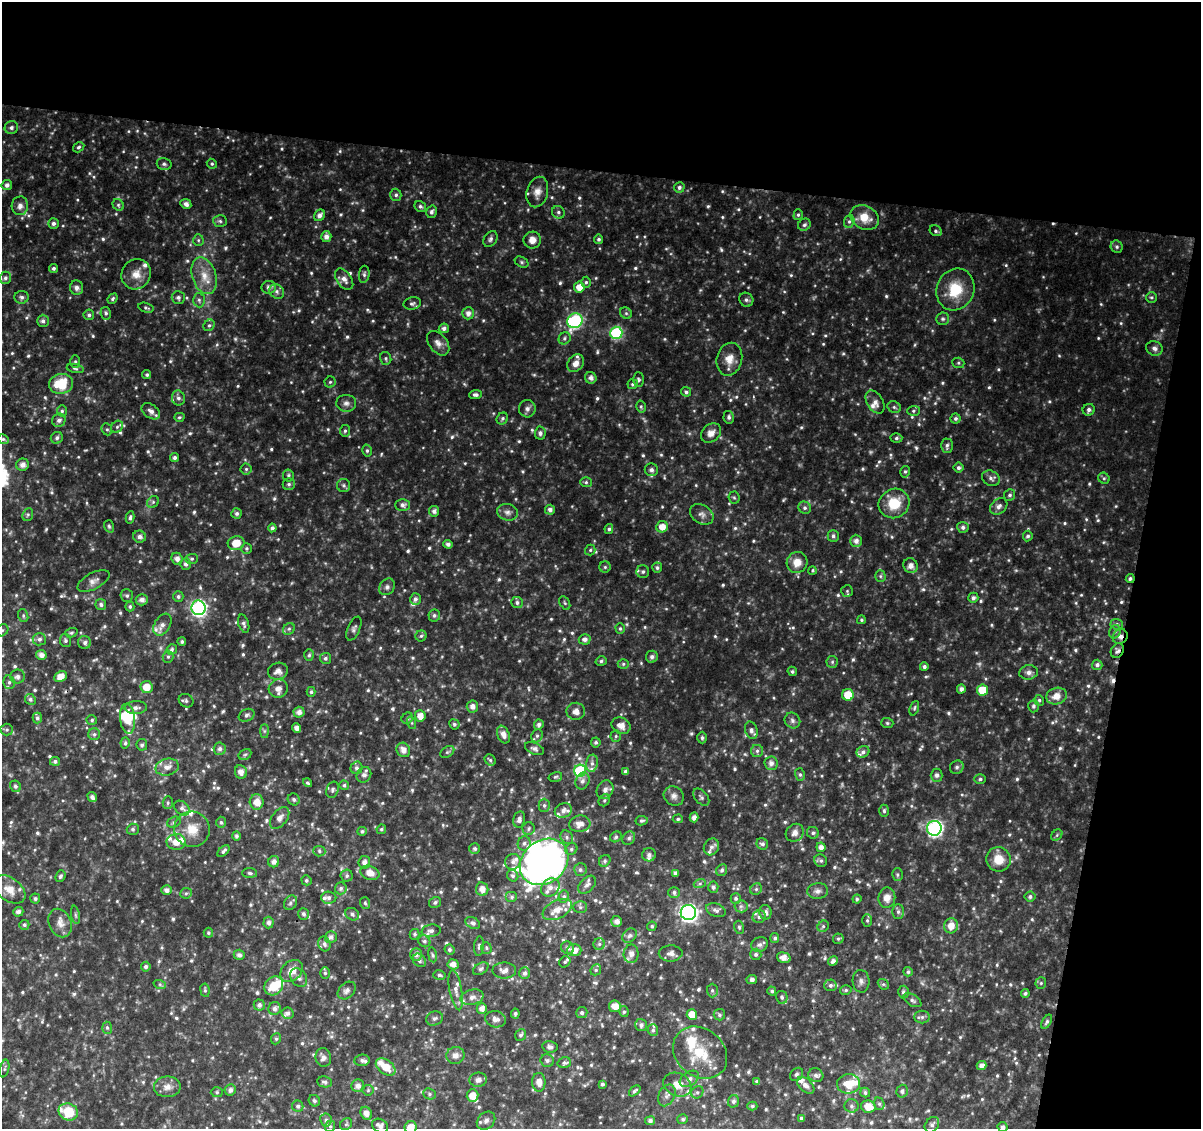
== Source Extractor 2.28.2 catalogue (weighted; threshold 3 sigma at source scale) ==
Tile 2 of 2 x 2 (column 2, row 1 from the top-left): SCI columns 1199-2397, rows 1256-2382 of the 2397 x 2495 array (HDU 1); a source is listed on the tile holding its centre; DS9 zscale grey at full resolution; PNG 1203 x 1131 px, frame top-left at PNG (2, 2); each listed source drawn as its Kron ellipse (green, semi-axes under 4 px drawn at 4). Shown black and unused: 21% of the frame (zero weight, under 2 of 3 exposures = <1% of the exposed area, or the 3 px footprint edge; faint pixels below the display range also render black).
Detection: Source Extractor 2.28.2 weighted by HDU 2 'WHT'; one run over the whole footprint, this tile lists its part. Background 0.069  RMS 0.0098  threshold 0.0443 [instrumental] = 3 sigma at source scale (4.5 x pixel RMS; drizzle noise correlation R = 1.50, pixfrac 1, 0.0396/0.0396 arcsec/px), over >= 5 px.
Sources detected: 913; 8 too faint to see at this stretch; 2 inside a brighter object's white glare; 2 cosmic-ray / hot-pixel residue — neither listed nor drawn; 43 inside a brighter listed object's ellipse — not listed separately; of the other 858, all 500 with FLUX_AUTO >= 1.64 (the completeness limit of this list) listed and drawn (358 fainter detections not listed), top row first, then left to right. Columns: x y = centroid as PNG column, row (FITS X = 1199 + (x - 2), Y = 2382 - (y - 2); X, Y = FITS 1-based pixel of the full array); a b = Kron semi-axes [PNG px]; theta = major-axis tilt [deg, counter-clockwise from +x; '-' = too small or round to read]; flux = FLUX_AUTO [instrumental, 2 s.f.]
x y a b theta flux
11 128 7 6 - 2.9
79 147 6 4 32 1.8
164 164 7 6 - 2.5
212 164 5 4 - 1.7
7 185 5 5 - 3.3
679 187 5 5 - 2.9
537 192 15 10 74 8.2
396 195 6 5 - 2.4
186 204 5 5 - 4
118 205 6 5 - 2
20 206 9 8 - 5.1
420 206 6 5 - 2.4
431 212 6 5 - 2.8
558 212 7 6 - 2.6
319 215 6 5 - 4.7
798 215 5 4 - 1.7
864 217 15 11 -28 17
220 221 7 6 - 2.2
849 221 6 5 - 2.1
53 223 5 5 - 3
804 225 6 5 - 2.2
936 231 6 5 - 2
326 236 5 5 - 5.3
490 239 8 6 57 2.9
599 239 4 4 - 2.1
198 240 5 5 - 1.7
532 240 9 8 - 7.2
1117 247 6 5 - 2.3
522 262 7 5 -28 1.8
53 268 4 4 - 2.3
136 274 15 14 - 12
364 274 8 5 84 2.3
204 276 19 12 -73 16
5 278 6 5 - 2.6
344 279 12 7 -55 6
586 282 5 4 - 1.8
269 287 7 6 - 4.3
579 287 5 5 - 11
77 288 7 6 - 3.8
955 289 21 18 67 33
277 291 8 6 -40 3.3
21 297 7 6 - 3
1151 297 5 5 - 1.7
178 298 6 6 - 2.8
113 299 5 4 - 1.7
199 300 7 6 - 2.5
746 300 7 6 - 2.8
412 303 9 6 12 2.4
146 308 8 4 -16 1.9
106 313 6 5 - 2
468 313 6 6 - 5.4
626 313 6 5 - 1.9
89 315 5 5 - 2.4
943 319 6 6 - 2.2
43 321 6 6 - 3
575 321 8 7 - 150
209 325 6 5 - 1.9
444 328 5 5 - 3.1
616 333 6 6 - 99
565 338 6 5 - 2.3
438 343 14 9 -51 6.2
1154 348 8 7 - 3.9
386 358 6 5 - 1.8
729 359 16 12 76 12
75 361 6 5 - 1.8
576 363 10 7 52 7.2
958 363 6 5 - 1.6
75 369 9 4 -10 1.8
147 375 4 4 - 2
591 378 6 5 - 3.7
638 380 7 5 -90 2.1
330 382 5 5 - 1.8
61 384 12 10 11 32
633 384 5 5 - 2
686 392 5 4 - 2.2
475 395 6 4 4 2.9
178 398 7 6 - 3.6
875 402 12 8 -58 5.7
346 403 10 8 -3 4.3
641 407 6 4 -76 1.6
894 407 7 5 -27 2.1
527 409 8 8 - 3.9
1089 410 6 5 - 3
62 411 5 5 - 1.7
151 411 10 6 -37 5.3
913 411 6 5 - 1.9
179 417 5 4 - 1.7
729 417 6 5 - 2.4
502 419 6 5 - 2
955 419 5 5 - 2.3
59 420 7 6 - 3.7
117 427 6 5 - 2.2
107 429 6 5 - 1.9
345 431 6 5 - 1.8
540 433 6 5 - 3.5
711 433 11 8 41 7.5
57 438 6 5 - 2.8
896 438 6 4 3 2.1
3 439 6 4 -27 1.7
947 446 7 6 - 2.9
367 451 6 4 -76 1.9
175 458 4 4 - 2.7
23 465 6 6 - 5.7
958 468 5 5 - 2.6
246 469 5 5 - 1.9
651 470 6 6 - 3.7
905 472 6 4 75 1.8
288 475 6 5 - 1.9
991 478 9 7 -28 3.6
1104 478 6 5 - 1.7
586 482 6 5 - 1.8
289 484 6 5 - 2.2
344 485 6 6 - 2.5
1010 495 6 5 - 2.2
734 497 6 5 - 1.7
153 502 6 5 - 2
894 503 16 14 30 26
403 505 7 6 - 3.5
999 506 9 7 40 4.1
805 508 6 6 - 2.6
550 510 5 5 - 3.6
434 511 5 5 - 3.4
507 512 10 8 -13 4.9
237 513 5 5 - 2.5
702 514 13 9 -33 5.2
28 515 6 5 - 1.9
130 517 6 4 80 2.2
109 526 6 4 -72 1.7
662 527 6 5 - 10
963 527 6 5 - 3
272 528 4 4 - 2.8
609 529 5 4 - 2.1
833 536 6 5 - 2.7
1028 536 5 5 - 2.5
139 537 6 6 - 4.1
856 541 6 6 - 4.8
236 543 8 7 - 14
448 544 4 4 - 2.7
246 548 5 5 - 1.8
590 550 5 5 - 1.7
177 559 6 5 - 5.4
192 559 6 5 - 1.7
797 562 11 10 - 11
186 564 6 5 - 3.5
911 566 8 7 - 6.5
605 567 6 5 - 1.8
657 568 5 5 - 2
812 571 4 3 - 2.1
643 572 6 6 - 2.9
880 576 6 5 - 1.8
1130 579 4 4 - 2.1
93 581 17 8 27 5.7
387 587 9 7 53 3.2
847 591 6 5 - 1.7
127 596 6 6 - 2.2
178 597 5 5 - 2.2
973 598 5 5 - 3.2
415 599 6 5 - 3
142 600 6 5 - 4.6
517 602 6 5 - 2.7
565 603 7 4 -60 1.7
101 604 6 5 - 2.5
130 607 5 4 - 1.9
198 608 7 7 - 240
434 615 6 6 - 2.4
23 616 6 5 - 1.7
861 620 4 4 - 1.7
244 624 9 5 -73 3.1
1117 624 6 5 - 2
162 625 12 8 58 5.7
289 629 6 5 - 2
354 629 13 6 67 3
620 629 5 4 - 1.8
2 630 7 5 44 2.4
1115 632 7 5 67 2.2
71 633 6 4 19 1.7
421 636 5 5 - 1.8
1120 637 8 7 - 4.8
39 639 7 6 - 3.4
585 639 6 5 - 4.1
65 640 6 5 - 2.2
85 642 6 6 - 3
182 642 4 4 - 2
172 649 5 5 - 2.2
1117 651 8 6 56 3.4
41 655 5 5 - 5.3
309 655 6 4 87 1.9
168 657 6 5 - 1.9
652 657 6 6 - 3.5
325 658 5 5 - 2.3
601 661 5 4 - 2
832 662 6 6 - 2
623 664 5 5 - 1.7
1097 665 5 5 - 3.2
924 667 4 4 - 2.9
278 671 10 8 18 6.1
792 671 5 4 - 1.8
1029 672 9 7 10 4.4
17 677 7 7 - 3.5
60 677 6 5 - 9.5
9 682 7 5 -78 2.7
146 687 6 6 - 14
278 689 9 9 - 7.5
961 689 4 4 - 3.4
982 690 5 5 - 21
311 692 5 4 - 1.8
848 695 6 5 - 19
1056 696 10 8 17 10
30 699 6 5 - 2.6
1039 700 5 5 - 2
186 701 8 6 -31 2.3
1033 706 6 5 - 2.4
472 707 6 5 - 5.1
136 708 11 6 2 4.5
914 708 7 4 70 1.7
576 711 9 8 - 6
299 712 5 5 - 5.8
247 715 8 6 27 2.8
420 716 5 5 - 8.5
37 718 5 4 - 2.1
407 718 6 5 - 1.8
128 719 15 7 -84 21
92 720 5 4 - 1.7
792 721 8 7 - 3.3
412 723 6 4 -72 1.7
887 723 6 5 - 1.8
454 724 5 5 - 1.8
539 725 5 4 - 2.9
621 726 10 8 -25 6.8
297 728 5 4 - 4.8
7 730 6 6 - 1.9
751 730 9 6 -71 4.1
264 731 7 4 -90 1.8
94 734 6 6 - 2.3
503 735 9 6 -67 6.2
537 736 7 5 68 2.4
616 736 6 5 - 1.6
702 738 6 4 90 1.9
596 742 5 5 - 2.1
125 743 6 4 78 2
142 745 6 5 - 2.2
220 749 6 6 - 3.5
534 749 10 5 -24 3
403 750 7 6 - 6.6
757 751 6 6 - 2.4
447 752 8 5 35 1.9
863 752 6 5 - 3.1
245 755 7 5 29 1.8
490 760 6 5 - 1.8
55 761 5 4 - 2.7
592 763 8 6 82 3.9
771 763 7 6 - 5.2
167 767 12 8 14 6.9
957 767 7 6 - 2.6
356 768 6 6 - 2.8
580 771 6 6 - 91
241 772 7 6 - 5.7
625 772 4 3 - 2.9
364 775 8 7 - 4.3
800 775 6 5 - 2
937 775 6 6 - 2.5
555 777 7 5 15 1.7
980 779 6 5 - 1.8
582 781 8 6 66 4
307 783 5 4 - 1.8
344 785 5 5 - 2
15 786 6 5 - 2.2
332 790 8 6 73 2.7
605 790 10 8 60 5.1
674 796 10 9 - 5
92 797 5 4 - 3.7
701 797 10 6 -49 2.7
294 799 6 5 - 2.4
604 800 6 5 - 1.9
257 802 7 7 - 9.4
168 803 6 5 - 1.9
544 805 6 5 - 2.3
182 808 8 6 -40 3.3
563 810 9 7 21 5.6
884 811 6 4 -90 1.8
694 817 5 4 - 4.7
280 818 12 7 51 5.7
519 819 8 6 78 3.7
678 819 5 4 - 1.7
642 821 6 4 11 2
174 822 7 5 19 2.1
221 822 5 4 - 1.9
580 824 10 8 6 7.9
934 828 7 7 - 240
133 829 6 5 - 2.1
192 829 18 17 - 19
381 829 5 4 - 1.8
529 829 6 6 - 2.2
362 831 5 4 - 2
795 833 9 8 - 5.9
813 833 6 5 - 2.5
1057 835 6 5 - 1.8
236 836 5 4 - 2.2
567 837 7 6 - 2.7
616 837 6 5 - 1.9
629 838 7 5 53 2.7
176 842 9 8 - 10
524 843 7 6 - 3
762 844 6 5 - 3
711 847 9 7 60 3.7
821 847 5 4 - 4.8
475 849 5 5 - 2.1
571 849 6 5 - 2.3
223 851 7 4 43 2.5
319 851 6 5 - 1.9
649 855 7 6 - 3.1
998 859 12 12 - 15
605 861 6 5 - 1.9
821 861 6 6 - 2.4
274 862 6 5 - 4.6
364 862 6 5 - 4.3
513 862 8 7 - 4
544 862 26 21 39 710
580 870 6 6 - 2.5
722 870 6 5 - 2.4
250 873 7 5 -2 2.2
370 873 10 7 -20 10
675 873 4 4 - 3.1
897 875 6 5 - 1.9
60 876 6 5 - 2.3
347 876 6 6 - 2.4
513 876 6 5 - 2.3
306 880 5 5 - 1.9
700 883 6 4 19 1.7
587 885 10 6 46 4.1
713 887 5 5 - 2.7
341 888 6 6 - 2.5
550 888 10 8 44 6.1
9 889 18 11 -36 12
482 889 7 6 - 6.7
756 889 6 5 - 2.1
167 890 5 5 - 4.3
818 891 10 8 7 4.3
674 892 6 5 - 2.5
186 893 6 5 - 1.8
564 896 6 5 - 2.2
512 897 6 5 - 2.1
1030 897 5 5 - 2.5
329 898 7 6 - 3.4
736 898 5 5 - 2.1
887 898 10 8 81 7.7
35 899 5 5 - 2.2
857 899 4 4 - 1.7
435 902 6 5 - 2.3
290 903 8 6 54 2.5
365 903 6 5 - 1.7
741 906 6 6 - 2.6
580 907 7 6 - 2.1
557 909 15 9 26 12
716 910 10 6 -19 3.5
18 912 5 5 - 3.8
765 912 7 6 - 3.4
898 912 7 5 -89 2.5
688 913 8 7 - 350
303 914 6 5 - 2.3
352 914 7 6 - 2.6
75 915 9 3 -79 2
759 917 6 6 - 2.9
867 920 6 5 - 1.6
617 921 5 5 - 4.8
60 923 15 11 -66 8.3
269 923 6 5 - 3.5
473 923 8 5 -27 2.8
24 925 5 5 - 2.2
652 926 5 4 - 1.7
823 926 6 5 - 1.7
951 926 7 7 - 9.9
739 927 6 5 - 1.8
431 931 9 6 9 3.9
208 933 5 5 - 1.7
415 934 5 5 - 1.9
629 936 8 6 43 3
331 937 6 5 - 3.7
775 938 5 4 - 2.3
838 939 5 5 - 1.7
424 941 6 5 - 2.1
324 944 7 6 - 3.3
599 944 6 5 - 2.1
759 945 9 7 22 3.5
479 946 10 5 85 2.5
486 948 6 5 - 1.7
568 948 7 6 - 3.4
449 950 5 5 - 2.3
574 950 7 6 - 8.1
671 953 12 8 0 4.7
416 954 6 6 - 4.4
631 954 9 7 89 4.6
756 954 5 5 - 2.3
239 955 5 5 - 3.2
432 955 7 4 -81 1.7
784 958 7 5 -14 7
419 960 7 6 - 2.7
833 961 5 4 - 3.5
565 962 6 5 - 1.9
453 964 5 5 - 5.6
146 967 5 4 - 2.6
481 969 8 5 32 2.3
504 970 12 8 -1 6.3
596 970 6 5 - 1.7
292 971 12 9 43 11
908 972 4 4 - 2
325 973 6 5 - 1.9
524 973 6 5 - 3.1
439 975 6 4 -15 1.7
299 978 10 7 -53 4.6
752 980 5 4 - 2.6
861 981 11 8 -86 4.5
1041 983 6 5 - 1.8
883 984 6 4 -42 1.7
160 985 6 4 -20 1.7
830 985 6 6 - 2.6
274 986 10 8 46 22
205 990 7 4 -82 1.8
456 990 20 6 -80 6.5
712 990 7 5 -90 2
846 990 6 4 16 2
347 991 10 7 42 4
772 991 4 4 - 1.8
903 992 6 5 - 2.6
1025 993 4 3 - 2.2
472 997 12 7 15 5.4
782 997 6 5 - 2.4
912 1000 10 5 -31 2.7
259 1005 5 5 - 3.7
615 1006 6 6 - 9.4
275 1008 6 6 - 4.3
482 1009 5 5 - 6.2
624 1012 5 4 - 1.8
288 1013 6 5 - 3.1
582 1013 5 5 - 2.4
515 1014 5 4 - 2.1
692 1015 5 5 - 15
719 1015 6 5 - 1.9
922 1017 8 6 0 3
434 1018 8 7 - 2.8
496 1019 10 8 -12 5.7
1047 1022 8 4 60 2.2
641 1025 6 6 - 3
107 1028 6 5 - 1.8
653 1030 6 5 - 2.2
521 1035 6 5 - 2.4
276 1039 6 5 - 1.7
550 1047 7 5 -11 2.8
700 1053 29 23 -39 41
455 1055 9 8 - 5.8
323 1057 9 7 -81 4.1
362 1060 8 5 6 3.6
547 1061 7 6 - 2.7
564 1063 7 5 16 3.1
981 1066 5 4 - 5.4
386 1067 11 7 -36 16
4 1069 9 4 76 1.8
796 1074 7 6 - 2.6
816 1075 7 7 - 3.5
689 1079 11 6 35 4.7
478 1080 8 7 - 4.2
757 1081 4 3 - 2.3
325 1082 7 5 -9 2.4
539 1082 9 6 -89 7.3
602 1084 4 4 - 2.2
849 1084 12 9 7 15
677 1085 15 11 -27 11
806 1085 10 6 -43 5.5
358 1086 6 6 - 5.7
167 1087 13 10 1 7.7
230 1090 6 5 - 3.9
368 1090 5 5 - 1.7
635 1091 6 3 42 1.8
902 1091 6 5 - 2.6
217 1092 6 5 - 1.7
697 1092 6 5 - 2.2
865 1093 5 4 - 2.2
429 1094 6 5 - 2.1
667 1095 11 8 62 4.3
472 1096 6 5 - 9.9
314 1101 6 5 - 2
733 1101 6 5 - 2.9
879 1104 6 5 - 1.8
298 1106 5 5 - 2.6
752 1106 5 4 - 1.8
851 1106 7 7 - 2.9
868 1107 7 6 - 11
68 1112 10 8 -22 34
366 1113 7 5 -59 7.5
801 1118 4 3 - 1.8
683 1119 5 5 - 1.9
326 1120 7 5 -80 2.9
486 1121 10 8 42 4.2
650 1121 5 4 - 3
346 1124 6 5 - 1.7
932 1125 8 6 53 3.3
330 1126 6 5 - 1.7
380 1126 8 6 -30 4.9
411 1127 6 6 - 9.9
1003 1127 5 5 - 3.2
Overlapping masked pixels (flux is a lower limit): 3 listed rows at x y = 1130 579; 1120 637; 1117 651
Isophote crosses this tile's border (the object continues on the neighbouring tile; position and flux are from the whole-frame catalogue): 4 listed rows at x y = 2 630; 380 1126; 411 1127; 1003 1127